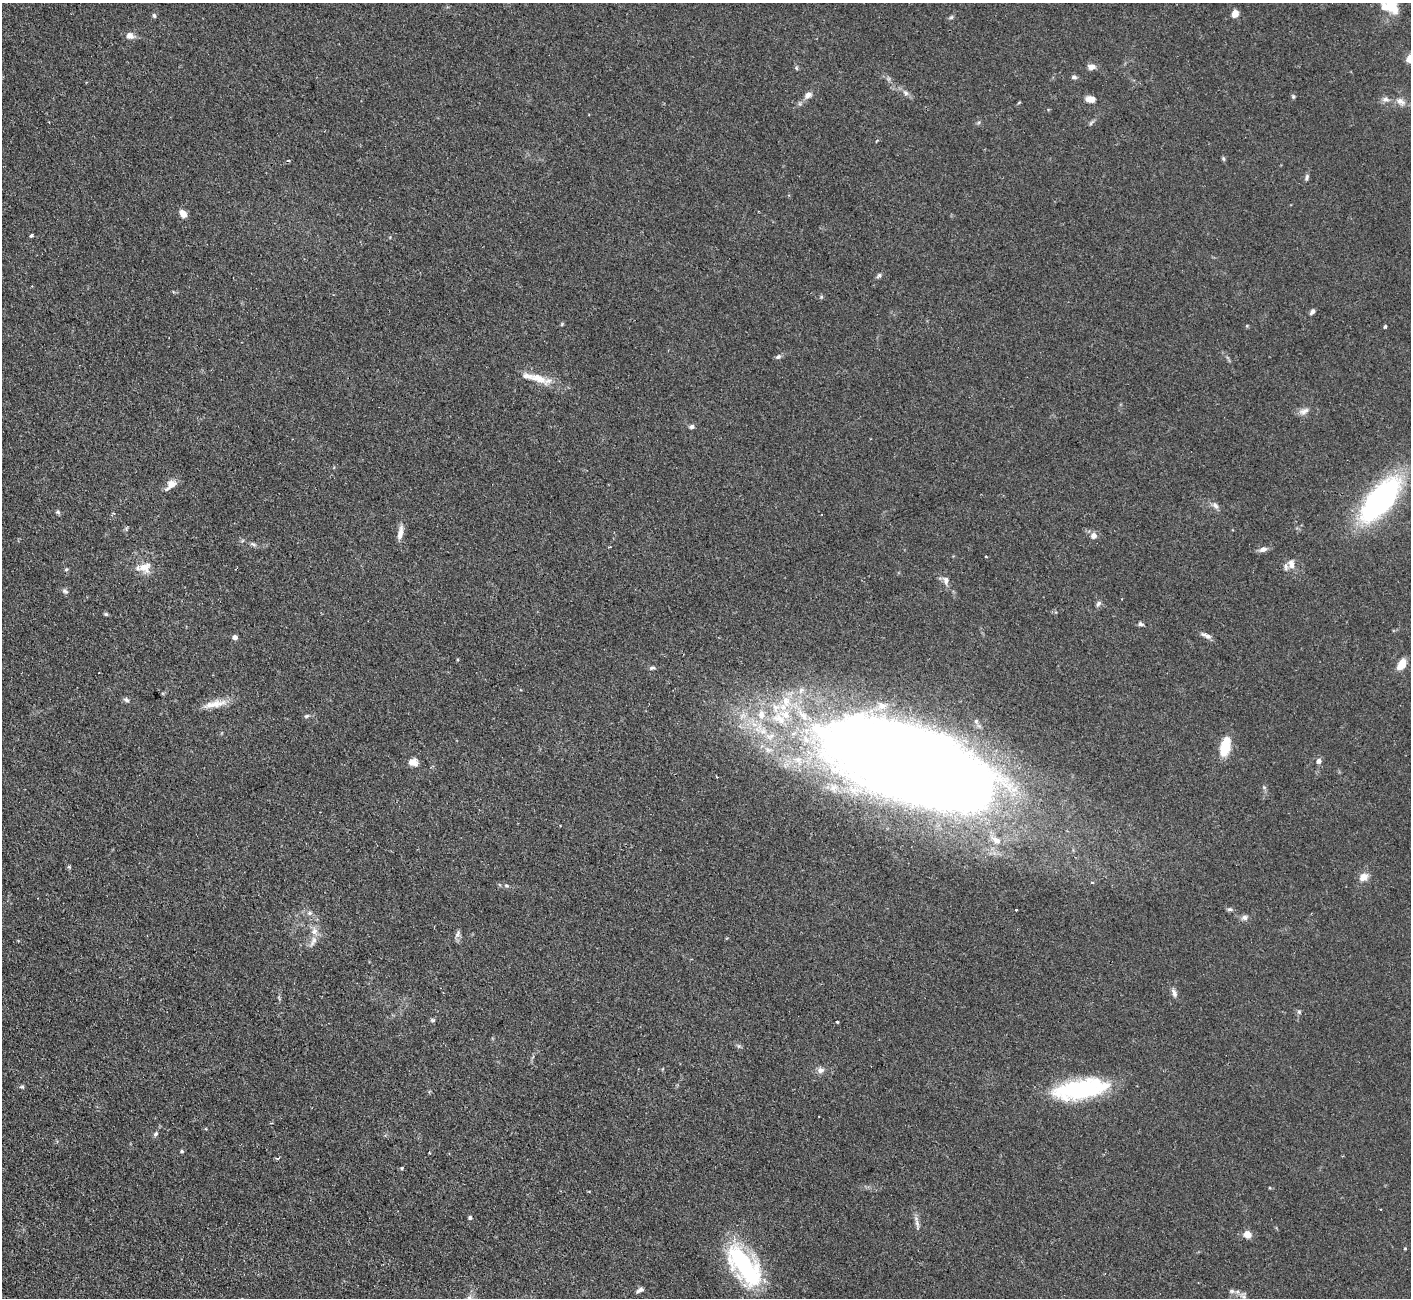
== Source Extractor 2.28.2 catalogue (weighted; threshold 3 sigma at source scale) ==
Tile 7 of 4 x 4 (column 3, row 2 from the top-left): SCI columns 2818-4226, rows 2878-4173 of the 5636 x 5623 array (HDU 1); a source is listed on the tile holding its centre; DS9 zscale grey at full resolution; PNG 1413 x 1300 px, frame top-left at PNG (2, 3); no overlay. Shown black and unused: <1% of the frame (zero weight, under 2 of 3 exposures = <1% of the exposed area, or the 3 px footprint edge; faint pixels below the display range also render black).
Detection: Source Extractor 2.28.2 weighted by HDU 2 'WHT'; one run over the whole footprint, this tile lists its part. Background 0.0825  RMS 0.0058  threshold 0.026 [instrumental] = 3 sigma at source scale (4.5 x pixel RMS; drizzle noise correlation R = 1.50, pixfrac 1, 0.05/0.05 arcsec/px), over >= 5 px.
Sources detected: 102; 2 cosmic-ray / hot-pixel residue — not listed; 12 inside a brighter listed object's ellipse — not listed separately; the other 88 listed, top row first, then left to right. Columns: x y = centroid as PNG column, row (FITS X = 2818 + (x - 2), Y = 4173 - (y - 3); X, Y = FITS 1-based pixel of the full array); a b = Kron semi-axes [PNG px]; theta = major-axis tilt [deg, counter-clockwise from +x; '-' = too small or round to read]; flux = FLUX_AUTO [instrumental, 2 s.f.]
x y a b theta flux
1392 9 17 13 -71 11
1235 14 8 7 - 4.1
154 16 6 4 -63 0.99
951 17 6 5 - 0.99
130 36 10 8 -18 3.6
1410 59 10 9 - 4.9
1092 67 10 6 1 3.1
796 68 6 4 -71 0.81
1074 77 7 5 -14 1.5
905 93 8 6 -55 1.9
808 95 10 7 37 3.2
1293 97 5 5 - 0.86
1090 99 8 5 -11 7.1
1385 99 10 7 0 2.4
1401 101 12 8 -34 3.7
1091 123 8 4 54 1.1
1223 159 7 4 -81 0.85
1307 177 8 5 73 1.3
183 214 8 6 -53 5.2
31 235 4 3 - 1.8
879 275 7 5 43 1.3
821 297 5 4 - 0.78
1312 312 6 4 50 1.8
1385 327 4 3 - 1.1
778 357 8 6 27 1.4
538 378 26 11 -24 11
1304 411 15 7 21 3.2
692 427 6 5 - 1.5
171 485 17 9 46 5
1380 500 33 14 50 180
1215 505 10 7 -50 2.3
58 512 7 4 -27 1.1
400 533 18 6 78 4.6
1094 536 7 7 - 3.4
253 544 10 4 -21 1.6
1263 549 11 7 19 2.7
986 557 3 3 - 0.63
1291 565 13 8 -73 4.2
144 567 19 15 2 8.1
66 569 5 4 - 0.78
946 580 12 8 -77 3
65 591 10 5 -25 1.5
1098 604 9 5 55 1.6
106 614 5 5 - 0.87
1141 624 6 5 - 1.4
1206 636 15 5 -23 2.5
235 637 5 4 - 3
1401 665 11 6 59 11
652 668 9 4 11 1.2
126 700 8 6 -30 1.5
215 704 34 9 12 8.3
307 716 8 5 26 1.1
1225 747 22 11 78 14
1319 761 6 6 - 2.2
413 762 11 9 -8 4.8
909 763 158 62 -20 1600
1264 787 6 4 -19 0.76
69 867 5 4 - 0.76
1364 877 10 8 34 5
1092 882 5 3 - 0.58
506 886 8 4 -9 1.1
1230 909 9 4 0 1.1
1016 910 3 3 - 1.2
310 913 6 5 - 1.4
1244 917 9 7 5 2.2
314 931 9 9 - 3.9
458 934 11 5 64 1.9
313 941 18 7 64 3.9
1174 993 11 6 -69 2.4
1299 1012 6 5 - 1
433 1020 6 5 - 1
837 1022 3 3 - 1.1
820 1070 10 8 16 2.8
22 1087 6 5 - 0.93
1079 1089 56 21 10 65
155 1134 7 5 62 1.4
182 1151 5 4 - 0.74
430 1153 4 3 - 0.54
277 1158 5 3 - 1
402 1168 5 3 - 0.57
589 1191 4 3 - 0.48
470 1218 4 4 - 1.2
917 1223 19 5 -78 2.7
1247 1234 8 7 - 5
744 1265 49 20 -55 90
640 1290 10 5 32 1.9
1232 1291 7 5 -20 1.3
1243 1296 10 7 -47 2.1
Overlapping masked pixels (flux is a lower limit): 1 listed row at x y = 909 763
Isophote crosses this tile's border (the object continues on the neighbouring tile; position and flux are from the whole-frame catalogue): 2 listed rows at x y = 1392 9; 1410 59